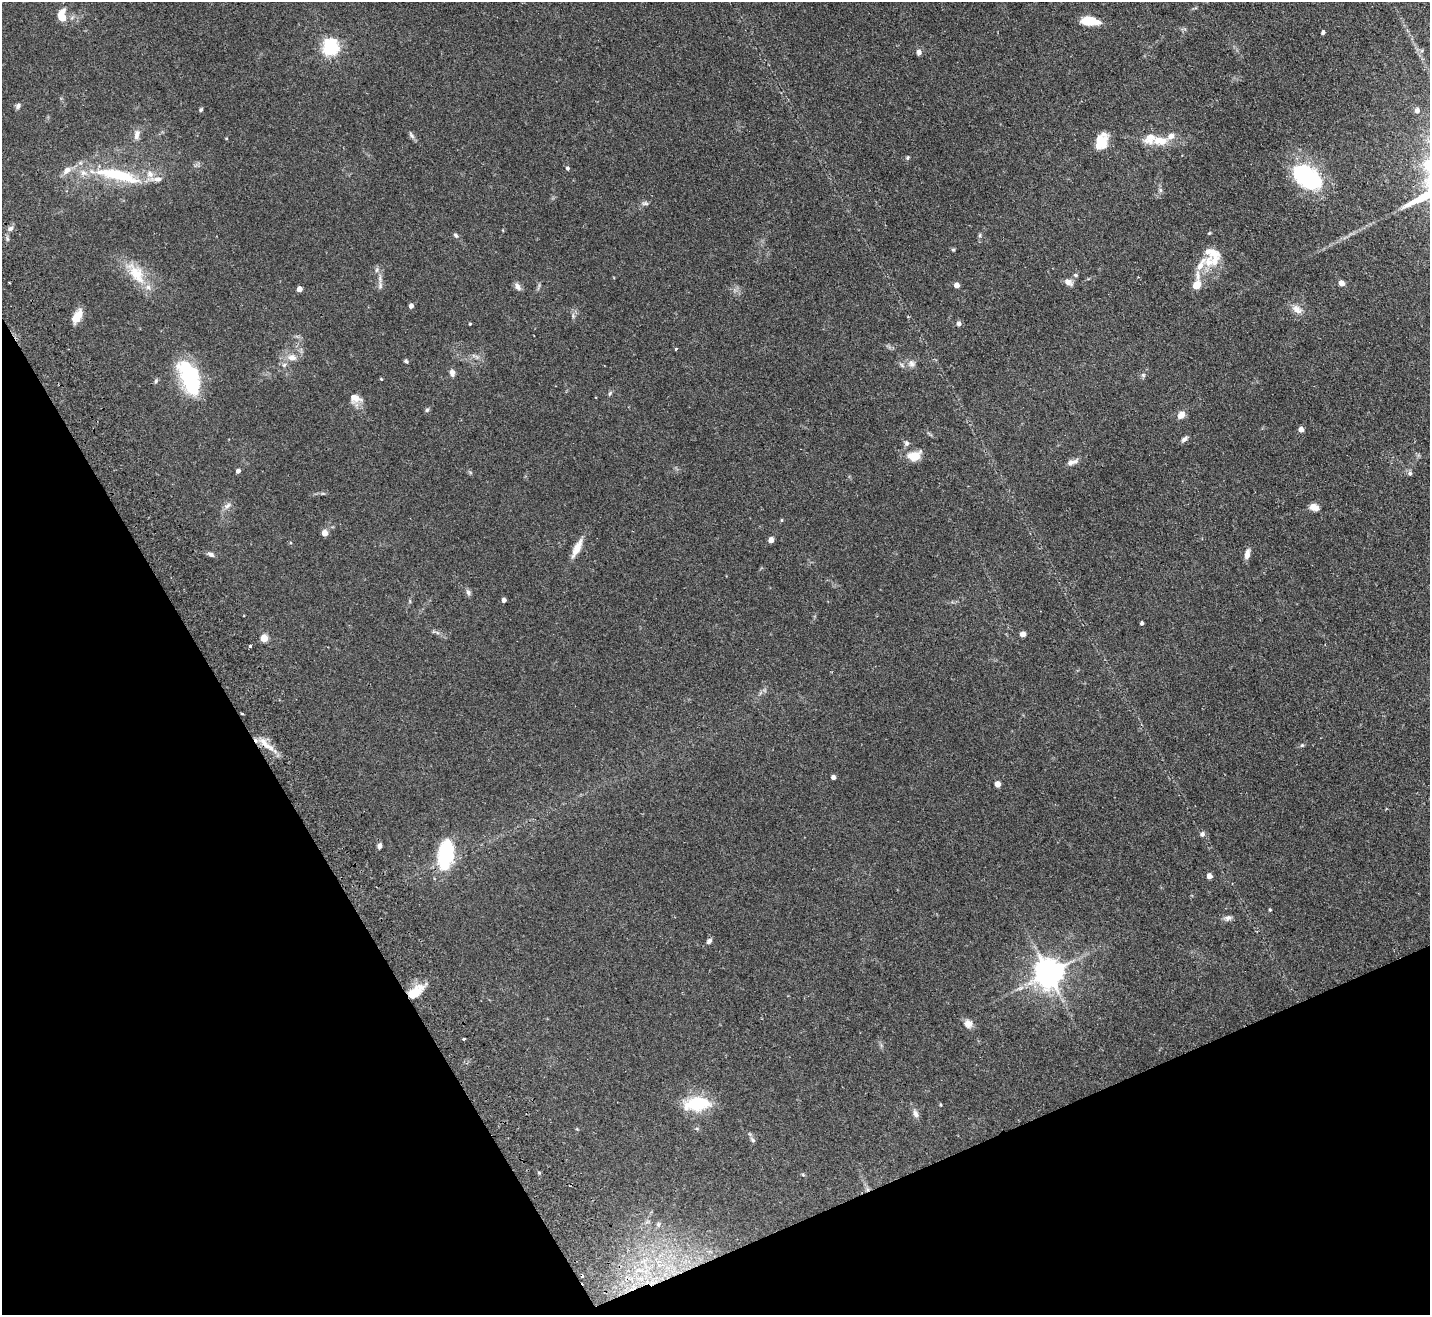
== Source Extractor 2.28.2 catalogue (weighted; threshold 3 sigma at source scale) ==
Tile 14 of 4 x 4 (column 2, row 4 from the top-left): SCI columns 1481-2908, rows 321-1633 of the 5815 x 5758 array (HDU 1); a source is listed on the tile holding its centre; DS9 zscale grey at full resolution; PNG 1432 x 1317 px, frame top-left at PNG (2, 2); no overlay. Shown black and unused: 24% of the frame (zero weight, under 2 of 3 exposures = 3% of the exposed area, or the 3 px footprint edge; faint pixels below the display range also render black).
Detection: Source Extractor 2.28.2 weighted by HDU 2 'WHT'; one run over the whole footprint, this tile lists its part. Background 0.0802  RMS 0.0065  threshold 0.0291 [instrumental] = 3 sigma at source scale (4.5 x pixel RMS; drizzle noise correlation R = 1.50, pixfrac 1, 0.05/0.05 arcsec/px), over >= 5 px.
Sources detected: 113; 3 cosmic-ray / hot-pixel residue — not listed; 9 inside a brighter listed object's ellipse — not listed separately; the other 101 listed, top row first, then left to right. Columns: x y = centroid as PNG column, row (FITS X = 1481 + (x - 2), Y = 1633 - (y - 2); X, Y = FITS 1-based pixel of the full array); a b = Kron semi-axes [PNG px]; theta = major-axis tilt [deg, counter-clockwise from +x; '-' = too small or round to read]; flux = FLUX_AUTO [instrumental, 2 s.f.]
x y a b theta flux
62 16 13 8 -86 9.6
1089 21 18 8 -6 14
1323 32 4 4 - 1.5
330 47 6 6 - 190
919 52 6 6 - 2.4
18 106 7 6 - 1.5
201 109 6 4 58 0.93
1417 110 5 5 - 2.6
137 135 14 8 80 3.8
411 135 12 5 -55 1.7
226 138 4 3 - 0.46
1101 141 19 12 68 13
1160 141 25 13 -1 12
907 158 5 5 - 0.88
567 168 5 4 - 1.2
67 170 12 8 38 4.2
118 175 53 12 -13 40
1307 177 37 23 -39 56
1160 190 7 6 - 1.3
645 203 9 6 0 1.6
10 228 8 7 - 2.3
1209 233 5 4 - 0.57
456 235 7 5 -55 1.3
980 235 7 5 -72 0.99
953 250 6 4 0 0.73
1208 262 17 14 69 9.7
377 270 7 4 88 1.2
136 273 37 17 -54 18
1075 275 6 4 -15 0.94
1068 282 11 7 -28 3.3
1341 283 6 6 - 3.1
380 285 13 6 88 2.5
957 285 5 4 - 4
1196 285 10 5 80 16
517 286 10 6 -53 2.6
299 289 4 4 - 5.5
411 306 4 4 - 3.1
1297 309 15 10 -34 5.1
77 316 17 8 59 7.2
573 316 7 4 -90 1.3
470 324 3 3 - 0.54
959 324 5 5 - 2.3
676 349 3 3 - 0.78
292 357 14 9 -1 5.7
476 357 7 4 -25 1.5
406 361 5 5 - 0.93
912 364 11 9 -61 3.1
452 373 9 6 -83 2.6
1143 375 7 5 -45 1.2
189 378 38 19 -70 50
381 379 4 3 - 0.49
156 381 7 5 70 1.1
610 393 8 4 55 1
355 398 17 11 -15 5.9
427 410 7 5 71 1.1
1181 415 9 7 49 4.3
1301 429 4 4 - 4.4
1184 439 10 5 46 1.9
906 443 8 6 -87 1.7
914 456 16 11 16 9.7
1072 462 17 7 20 3.4
238 471 4 4 - 2.3
470 472 6 4 -19 0.77
1410 473 7 6 - 1.5
227 506 11 7 35 2.7
1314 507 12 8 -17 4.2
781 520 5 4 - 0.67
325 533 5 4 - 8.8
771 540 4 4 - 5.7
577 548 25 8 64 7.9
211 554 9 6 -34 1.9
1247 554 11 6 77 4.1
468 592 8 5 -59 1.8
504 600 4 4 - 2.7
1142 623 4 3 - 1.5
1023 634 5 5 - 3
264 638 5 5 - 16
250 646 3 3 - 1.6
241 714 3 3 - 1.4
264 743 17 8 -55 6.7
1302 745 5 5 - 0.89
833 777 4 4 - 2.4
997 784 5 4 - 6.9
1202 834 7 6 - 1.5
379 846 7 5 76 1.8
446 855 33 16 82 41
1209 876 4 4 - 4.9
1270 910 4 3 - 0.67
1228 918 11 7 9 2.3
709 941 7 6 - 1.8
1049 973 9 8 - 950
415 992 22 11 40 13
968 1024 11 10 - 4
697 1104 28 14 6 29
941 1105 4 3 - 0.6
915 1114 11 7 -66 2.9
697 1129 6 4 -19 0.79
752 1140 9 5 -52 1.4
803 1175 5 4 - 0.65
647 1222 7 4 19 1.1
658 1224 7 6 - 1.4
Overlapping masked pixels (flux is a lower limit): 3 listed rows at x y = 241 714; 264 743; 415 992